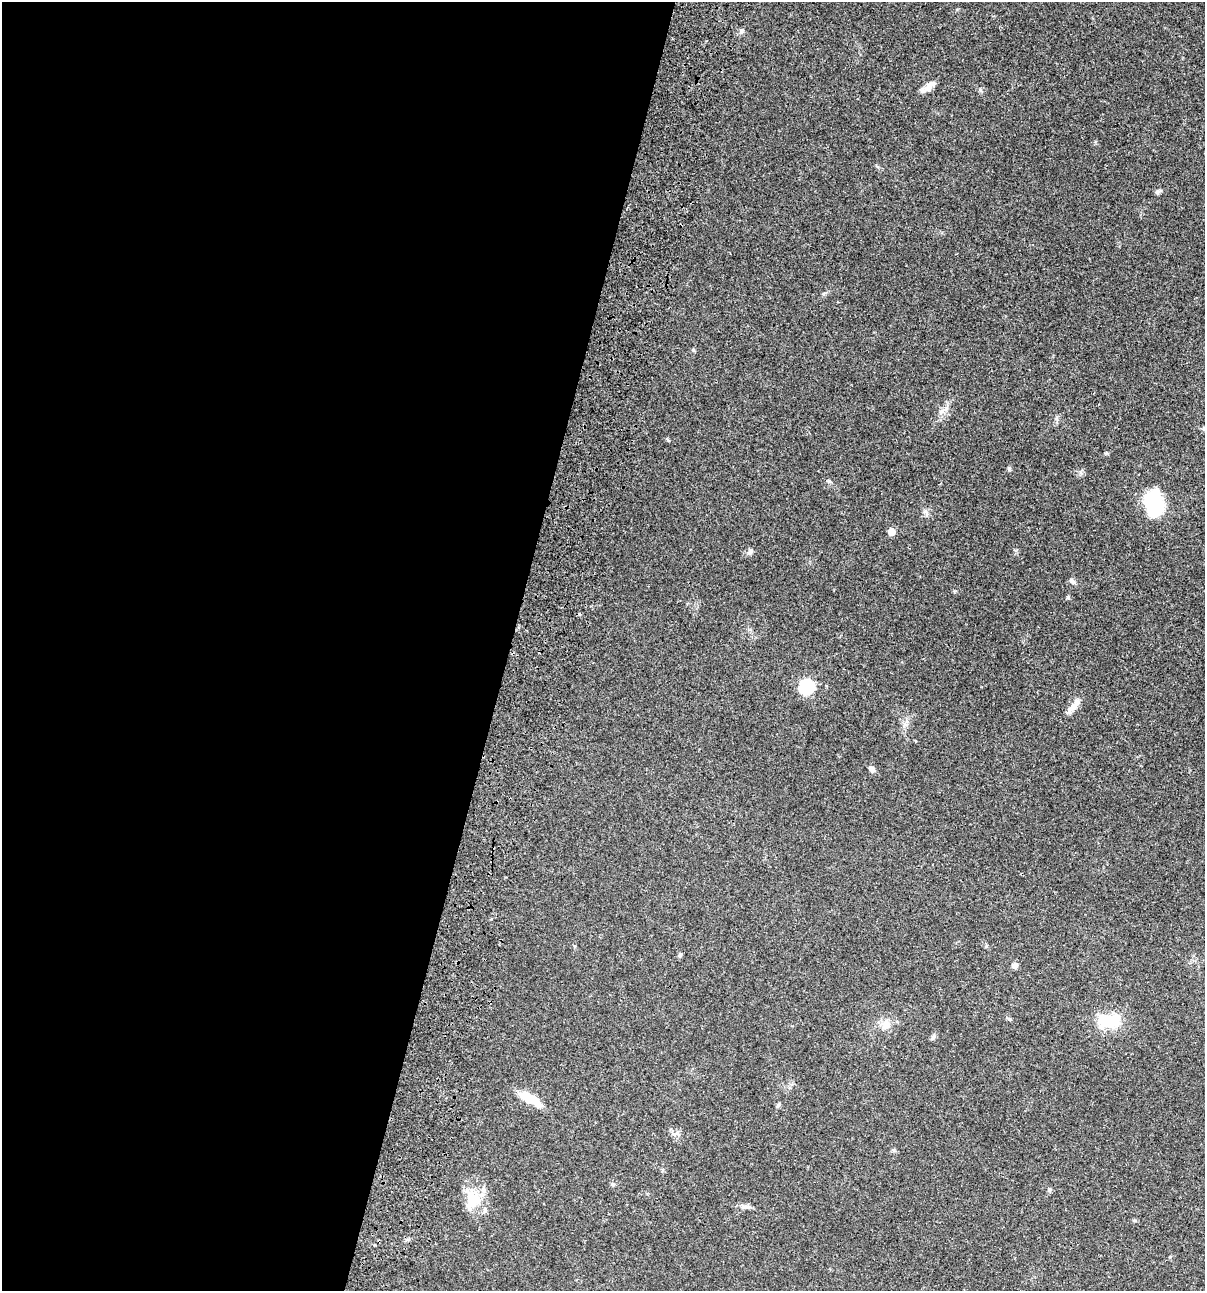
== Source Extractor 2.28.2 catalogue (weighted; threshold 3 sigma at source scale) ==
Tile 5 of 4 x 4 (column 1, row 2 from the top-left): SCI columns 234-1436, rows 2696-3984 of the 5404 x 5390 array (HDU 1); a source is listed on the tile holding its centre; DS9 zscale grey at full resolution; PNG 1207 x 1293 px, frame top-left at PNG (2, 2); no overlay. Shown black and unused: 42% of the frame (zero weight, under 3 of 4 exposures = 9% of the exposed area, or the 3 px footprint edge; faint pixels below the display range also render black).
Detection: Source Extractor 2.28.2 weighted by HDU 2 'WHT'; one run over the whole footprint, this tile lists its part. Background 0.0472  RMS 0.0054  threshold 0.0242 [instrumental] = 3 sigma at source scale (4.5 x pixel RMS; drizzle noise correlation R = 1.50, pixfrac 1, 0.05/0.05 arcsec/px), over >= 5 px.
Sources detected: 24; all 24 listed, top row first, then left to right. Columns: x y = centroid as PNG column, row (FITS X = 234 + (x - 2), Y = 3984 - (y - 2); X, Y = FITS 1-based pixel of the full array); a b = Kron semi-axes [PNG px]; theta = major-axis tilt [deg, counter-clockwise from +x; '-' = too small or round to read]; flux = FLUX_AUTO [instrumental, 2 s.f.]
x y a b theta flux
741 31 6 4 72 0.83
929 86 19 8 51 3.8
980 90 6 4 -70 0.69
1158 192 7 5 36 1.1
1009 469 6 5 - 0.8
829 481 6 4 -42 0.71
1154 503 21 14 -82 42
891 532 5 5 - 6
750 552 9 5 41 1.3
1072 581 9 6 -57 1.4
806 687 7 7 - 71
1071 708 19 8 48 4.2
872 769 8 5 -48 1.9
680 955 6 5 - 0.84
1015 966 7 7 - 1.7
1009 1019 6 4 -19 0.69
1108 1021 30 16 0 17
886 1025 14 10 50 4.6
933 1037 7 5 46 1.1
530 1099 29 9 -30 10
778 1105 7 4 71 0.72
1049 1190 6 4 89 0.77
472 1200 31 17 72 13
747 1207 14 4 -6 1.7
Unlisted compact peaks at least as high as the median listed source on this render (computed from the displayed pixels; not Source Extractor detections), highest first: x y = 693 350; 1106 453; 1056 419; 668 440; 1080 472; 986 946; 823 294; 1170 1257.